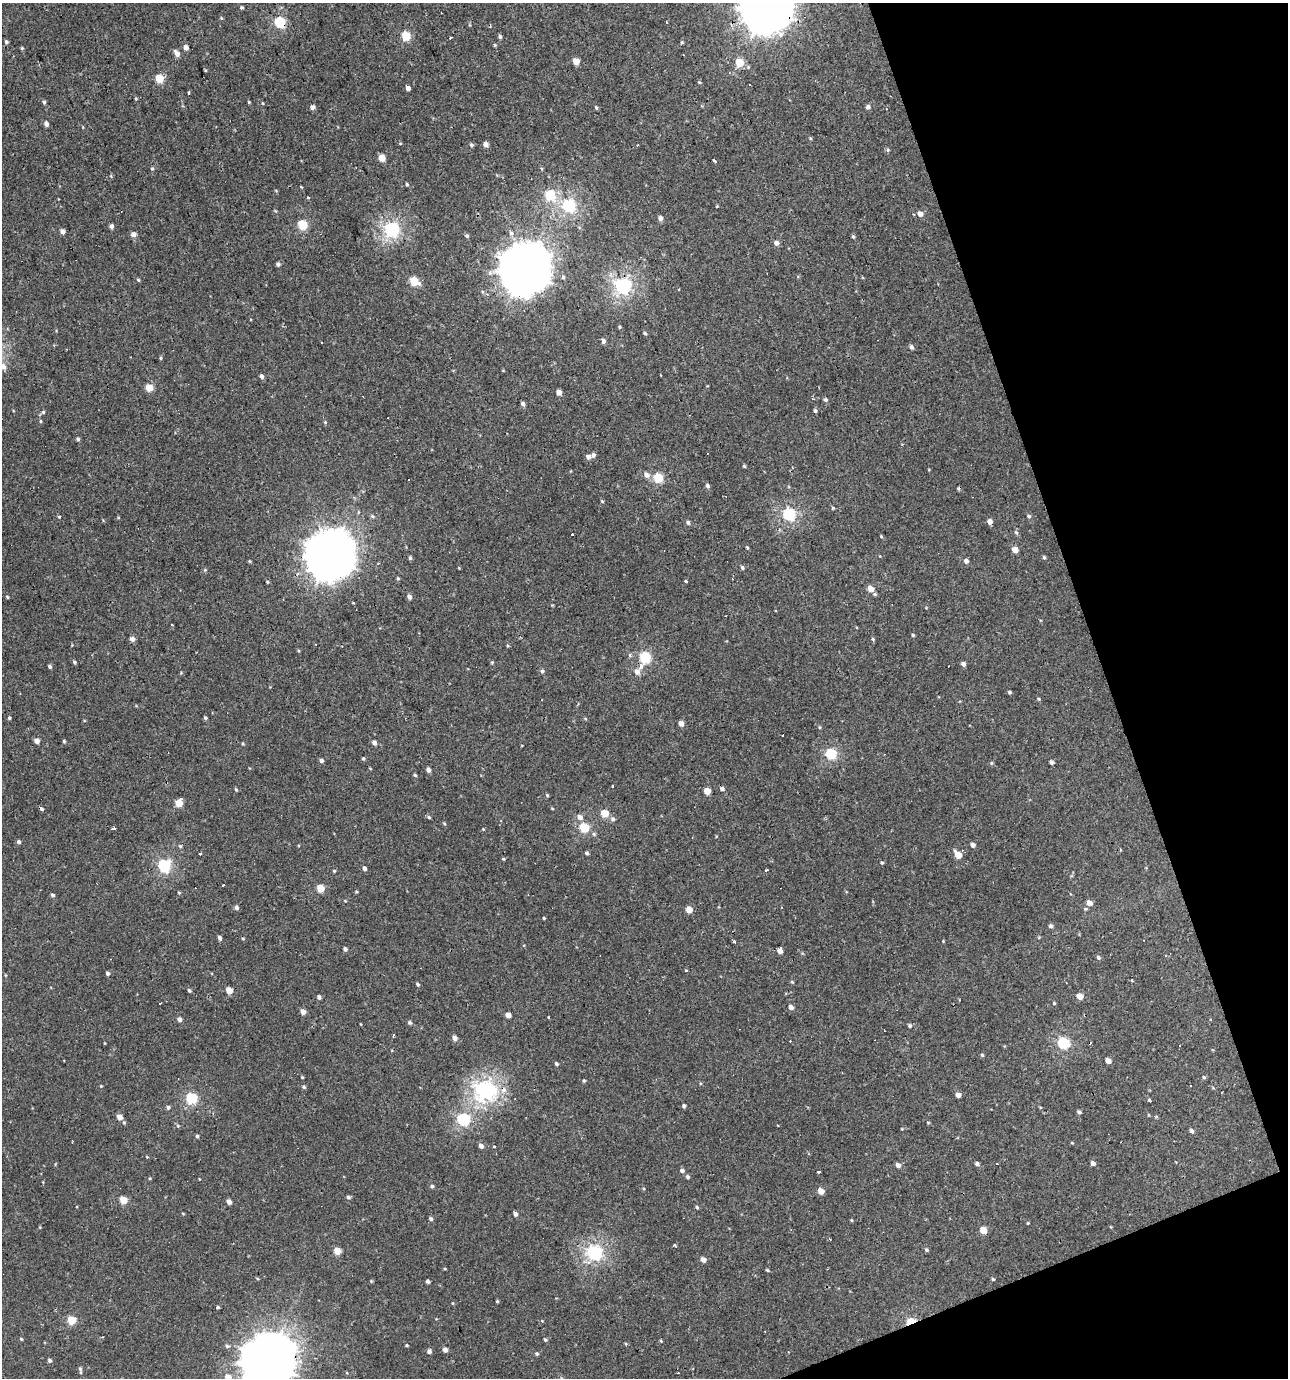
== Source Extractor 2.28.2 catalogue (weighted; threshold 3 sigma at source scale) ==
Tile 12 of 4 x 4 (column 4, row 3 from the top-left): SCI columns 3988-5273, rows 1377-2752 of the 5344 x 5504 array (HDU 1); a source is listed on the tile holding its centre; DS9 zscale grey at full resolution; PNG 1290 x 1380 px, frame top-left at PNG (2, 3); no overlay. Shown black and unused: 17% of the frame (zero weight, under 2 of 3 exposures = <1% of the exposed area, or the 3 px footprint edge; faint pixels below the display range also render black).
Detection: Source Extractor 2.28.2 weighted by HDU 2 'WHT'; one run over the whole footprint, this tile lists its part. Background 0.00109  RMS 0.0043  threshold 0.0194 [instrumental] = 3 sigma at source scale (4.5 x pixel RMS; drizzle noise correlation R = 1.50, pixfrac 1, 0.0396/0.0396 arcsec/px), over >= 5 px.
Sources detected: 247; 23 cosmic-ray / hot-pixel residue — not listed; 1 inside a brighter listed object's ellipse — not listed separately; the other 223 listed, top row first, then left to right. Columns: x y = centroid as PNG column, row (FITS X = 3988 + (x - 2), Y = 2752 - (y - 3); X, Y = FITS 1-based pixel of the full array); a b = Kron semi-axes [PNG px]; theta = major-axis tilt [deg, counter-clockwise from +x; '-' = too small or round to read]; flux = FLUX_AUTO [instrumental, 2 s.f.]
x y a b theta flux
766 7 17 16 - 1400
242 8 3 3 - 0.63
221 18 5 3 - 0.37
280 22 5 5 - 29
667 23 3 3 - 0.81
406 36 5 5 - 17
500 37 5 4 - 0.71
6 42 4 4 - 0.67
186 47 5 4 - 1.8
177 53 6 5 - 2.4
576 62 4 4 - 5.1
739 63 5 5 - 11
159 78 5 5 - 12
408 88 4 3 - 1.9
189 93 3 3 - 1.3
44 102 4 4 - 0.63
249 102 4 3 - 0.34
312 107 4 4 - 1.7
868 107 5 5 - 1.2
596 108 4 4 - 0.47
46 124 4 4 - 1.6
486 144 5 4 - 1.9
471 145 5 4 - 0.72
637 145 3 2 - 0.32
888 150 4 3 - 0.88
382 158 5 4 - 5.9
714 160 3 3 - 1.1
152 169 5 3 - 0.4
407 184 4 3 - 0.48
300 187 3 3 - 1.3
550 195 5 5 - 23
569 205 6 5 - 55
920 214 5 5 - 2.2
660 218 5 4 - 1.6
303 225 5 5 - 20
111 226 4 4 - 1.4
391 229 6 6 - 81
62 231 5 4 - 1.9
133 235 5 5 - 1.9
467 236 5 4 - 0.6
853 237 5 4 - 0.54
776 243 5 5 - 1.7
278 264 5 4 - 0.92
525 270 17 16 - 1200
563 277 5 4 - 0.66
138 280 5 4 - 0.45
414 281 6 5 - 14
623 286 6 6 - 89
619 327 5 3 - 0.4
645 333 4 4 - 0.62
603 341 5 4 - 1.4
911 347 5 4 - 0.97
161 358 5 3 - 0.45
3 366 9 7 -67 2.2
261 376 4 4 - 1.2
149 388 5 4 - 7.9
559 392 4 4 - 3
825 400 5 4 - 0.7
523 404 5 4 - 1
815 411 4 4 - 0.75
43 412 5 4 - 0.5
78 439 4 4 - 0.71
588 457 5 5 - 1.7
744 466 5 4 - 0.43
646 475 7 6 - 1.6
658 478 5 5 - 19
707 486 5 4 - 0.9
602 501 4 3 - 0.35
789 514 6 5 - 45
1029 516 5 4 - 0.66
688 522 5 5 - 0.78
990 522 5 4 - 2.2
572 534 3 3 - 2.5
881 536 5 3 - 0.36
747 547 4 3 - 0.39
1015 550 5 4 - 3.8
330 556 16 15 - 1000
1044 557 4 4 - 0.53
410 558 5 4 - 0.63
966 561 5 5 - 1.4
742 567 5 4 - 0.66
686 581 4 3 - 0.39
267 582 5 3 - 0.38
870 589 6 5 - 3.4
409 597 5 5 - 1.4
172 625 3 2 - 0.42
913 635 4 4 - 0.48
132 639 5 5 - 1.9
645 657 6 5 - 31
74 662 4 4 - 0.59
963 664 5 4 - 1.2
50 667 4 4 - 0.74
542 671 4 4 - 0.75
637 672 8 7 - 2.4
1010 692 5 4 - 0.58
9 718 4 3 - 0.5
205 718 4 3 - 0.62
681 723 5 4 - 2.6
37 741 4 4 - 2.3
64 741 4 4 - 0.47
374 743 5 4 - 1.6
831 754 6 5 - 31
363 758 4 3 - 0.48
321 761 4 4 - 1
1051 762 4 4 - 1
991 763 5 3 - 0.44
428 770 4 4 - 1.6
415 775 4 4 - 0.49
613 786 3 3 - 1.8
236 789 4 3 - 0.49
722 789 5 4 - 1
707 791 5 4 - 5.7
547 795 4 4 - 0.45
181 799 3 3 - 2.8
179 803 5 4 - 8.2
605 813 5 4 - 9.8
429 817 5 4 - 0.55
580 817 6 5 - 2
613 819 6 5 - 1
444 823 5 3 - 0.38
114 828 4 3 - 2.1
584 828 5 5 - 18
19 842 4 4 - 0.87
973 845 4 4 - 1.4
180 846 4 4 - 0.45
1121 850 2 2 - 0.47
587 853 4 4 - 0.77
200 854 3 3 - 1.7
958 855 6 5 - 5.8
503 859 4 4 - 0.4
882 863 4 4 - 0.49
164 865 6 6 - 44
364 868 4 4 - 1.3
766 871 3 3 - 4.6
224 885 3 3 - 0.71
320 888 5 5 - 8.9
356 892 4 3 - 0.38
52 895 4 4 - 0.79
1089 903 5 5 - 2.8
236 907 5 5 - 1
689 910 5 4 - 4.5
544 918 3 3 - 0.36
1051 926 5 4 - 0.94
220 938 5 4 - 1
735 942 3 3 - 1.3
345 949 4 4 - 0.94
780 951 4 4 - 2.2
1098 957 5 5 - 0.7
108 973 4 4 - 1
418 984 5 4 - 0.6
189 990 5 4 - 0.62
229 990 5 4 - 6.1
1080 996 5 5 - 4
319 997 4 3 - 1.1
159 1003 3 2 - 0.41
1054 1003 4 3 - 0.4
791 1007 5 5 - 1.5
303 1012 5 4 - 2.2
508 1015 4 4 - 2.7
549 1017 3 3 - 1.4
179 1019 4 4 - 1.5
410 1022 5 5 - 0.7
910 1026 4 4 - 0.69
455 1038 5 4 - 1.9
1063 1043 6 5 - 35
982 1055 4 4 - 0.47
1108 1061 5 4 - 2.3
556 1064 4 4 - 0.71
302 1077 3 3 - 0.34
1204 1077 5 4 - 0.54
584 1081 4 3 - 0.55
304 1087 5 4 - 0.56
485 1090 8 7 - 140
958 1095 5 5 - 1.8
192 1098 5 5 - 31
684 1106 4 4 - 0.75
168 1107 4 4 - 0.94
1079 1112 5 4 - 0.72
119 1117 5 5 - 3.1
463 1119 6 5 - 41
1191 1131 5 4 - 0.87
197 1136 4 4 - 0.57
1072 1143 4 3 - 0.32
481 1146 5 4 - 1.7
1093 1163 5 4 - 1.4
977 1164 5 4 - 1.1
898 1165 5 4 - 1.7
682 1171 5 4 - 1.1
818 1172 3 2 - 0.5
688 1177 5 4 - 0.64
432 1186 4 4 - 0.62
821 1191 5 4 - 4.1
348 1197 5 4 - 0.79
123 1200 5 4 - 8.7
229 1202 4 4 - 2.1
697 1207 5 4 - 0.49
515 1214 5 4 - 1.2
431 1219 5 4 - 0.77
852 1220 5 3 - 0.39
983 1230 5 4 - 6.2
926 1250 5 4 - 0.64
337 1251 5 4 - 6.5
594 1252 6 6 - 79
703 1260 5 4 - 2.4
767 1270 5 3 - 0.49
993 1279 4 3 - 0.45
428 1281 4 3 - 0.98
497 1301 4 3 - 0.46
218 1307 4 3 - 0.55
71 1320 5 5 - 13
911 1321 6 4 10 17
21 1339 4 3 - 0.42
545 1340 4 4 - 0.5
406 1345 3 3 - 0.72
227 1346 6 4 -22 0.72
445 1350 5 4 - 1.8
429 1351 5 4 - 1.1
537 1354 4 4 - 0.61
50 1360 5 4 - 0.84
267 1361 19 16 35 1500
80 1369 6 5 - 0.75
678 1373 2 2 - 0.29
228 1377 7 6 - 3.6
Overlapping masked pixels (flux is a lower limit): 5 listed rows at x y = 766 7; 280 22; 485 1090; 911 1321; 267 1361
Isophote crosses this tile's border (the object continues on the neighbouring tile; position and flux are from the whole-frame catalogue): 3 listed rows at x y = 766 7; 267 1361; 228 1377